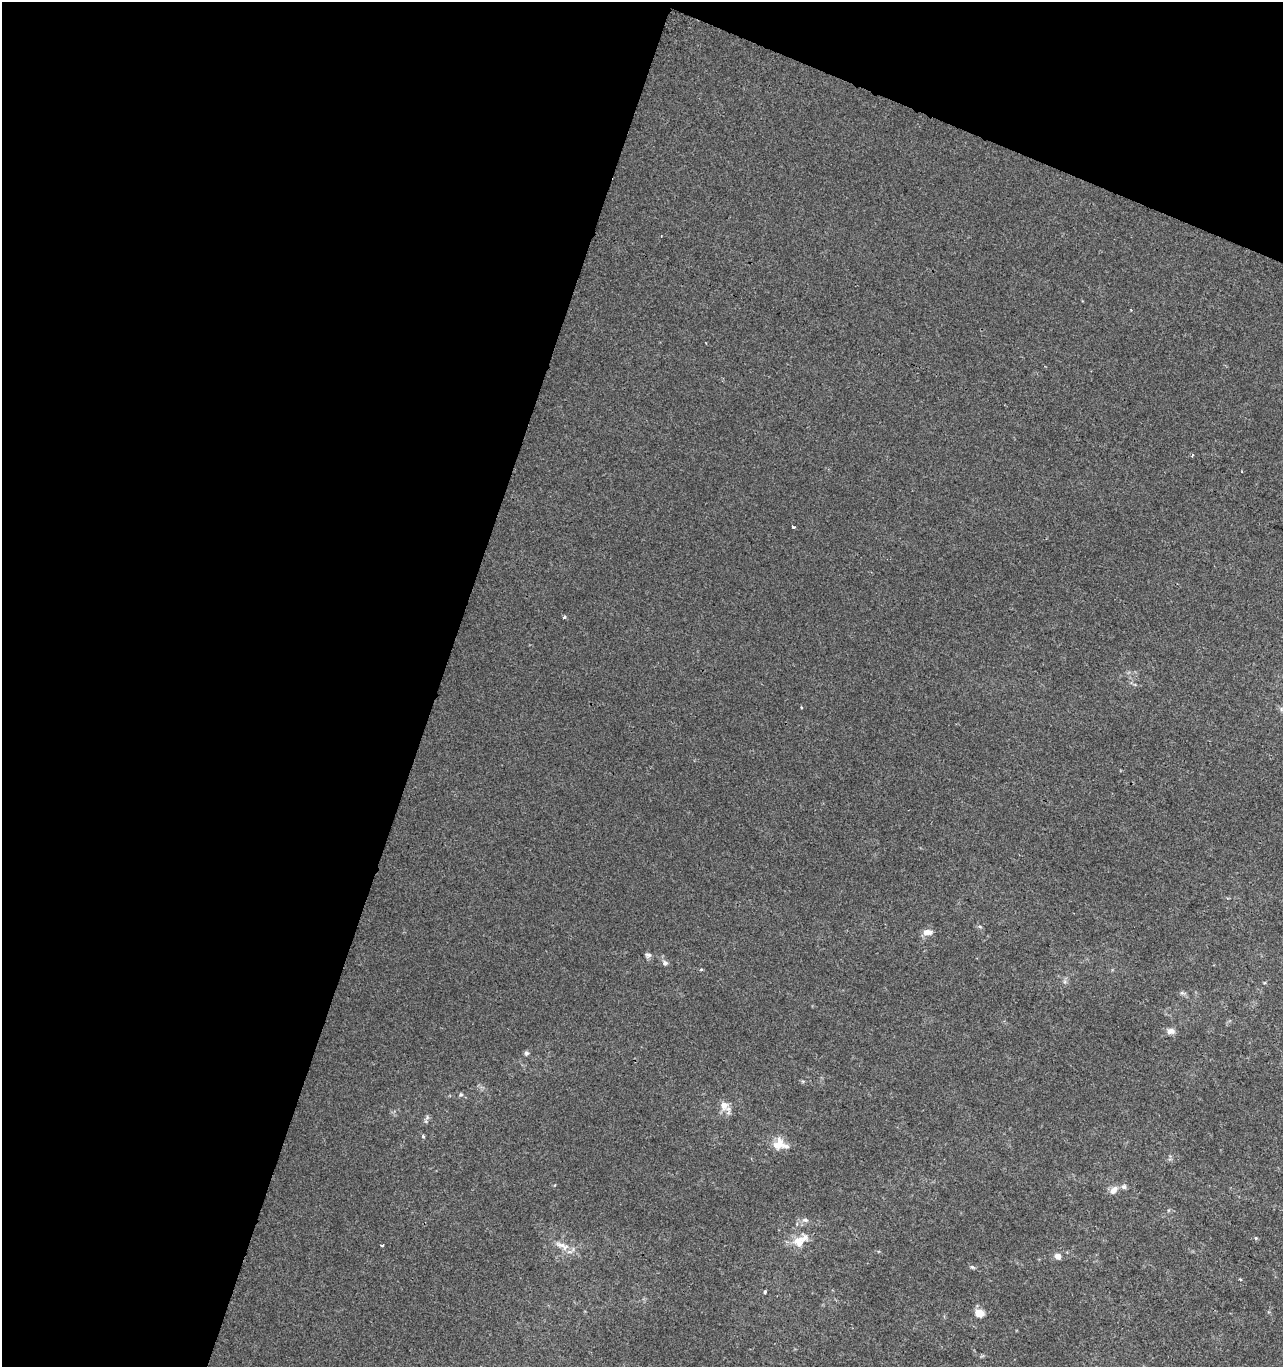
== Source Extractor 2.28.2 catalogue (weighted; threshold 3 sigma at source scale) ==
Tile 1 of 2 x 2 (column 1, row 1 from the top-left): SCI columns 109-1389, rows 1366-2730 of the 2795 x 2730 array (HDU 1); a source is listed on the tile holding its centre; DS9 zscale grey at full resolution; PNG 1285 x 1369 px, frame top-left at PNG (2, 2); no overlay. Shown black and unused: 39% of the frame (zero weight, under 2 of 3 exposures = <1% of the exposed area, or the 3 px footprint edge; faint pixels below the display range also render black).
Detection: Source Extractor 2.28.2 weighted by HDU 2 'WHT'; one run over the whole footprint, this tile lists its part. Background 3.84e-04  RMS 0.0042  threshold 0.0188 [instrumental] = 3 sigma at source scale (4.5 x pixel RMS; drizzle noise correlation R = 1.50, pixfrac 1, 0.0396/0.0396 arcsec/px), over >= 5 px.
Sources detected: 31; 2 inside a brighter listed object's ellipse — not listed separately; the other 29 listed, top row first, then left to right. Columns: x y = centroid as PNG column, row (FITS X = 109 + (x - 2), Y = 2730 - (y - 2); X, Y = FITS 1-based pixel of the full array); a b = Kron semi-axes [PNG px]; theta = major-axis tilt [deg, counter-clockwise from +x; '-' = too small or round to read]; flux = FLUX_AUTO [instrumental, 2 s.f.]
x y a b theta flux
1192 455 3 3 - 0.55
793 527 3 2 - 0.89
564 617 3 3 - 1.8
801 707 4 2 - 0.35
1282 709 8 6 -11 0.98
980 927 6 4 -20 0.55
927 932 13 7 3 2.9
648 955 8 6 6 1.1
665 963 8 6 -34 1.3
701 969 4 3 - 0.52
1182 993 8 5 6 0.91
1170 1031 10 7 -2 2.2
526 1053 6 6 - 0.87
461 1095 6 5 - 0.62
724 1105 17 8 -58 4.1
427 1117 6 5 - 0.86
423 1137 4 3 - 0.72
778 1144 18 12 58 5.3
1124 1187 7 7 - 1.2
1113 1190 12 8 46 2.7
805 1220 9 6 -9 1.4
1256 1238 5 4 - 0.45
798 1242 16 14 33 6.5
382 1246 3 3 - 0.66
562 1246 24 8 -22 4.6
1058 1256 6 5 - 2.6
972 1267 6 5 - 0.68
765 1292 3 3 - 1.1
979 1313 10 8 -19 4.2
Isophote crosses this tile's border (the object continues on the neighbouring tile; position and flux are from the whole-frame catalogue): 1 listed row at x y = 1282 709